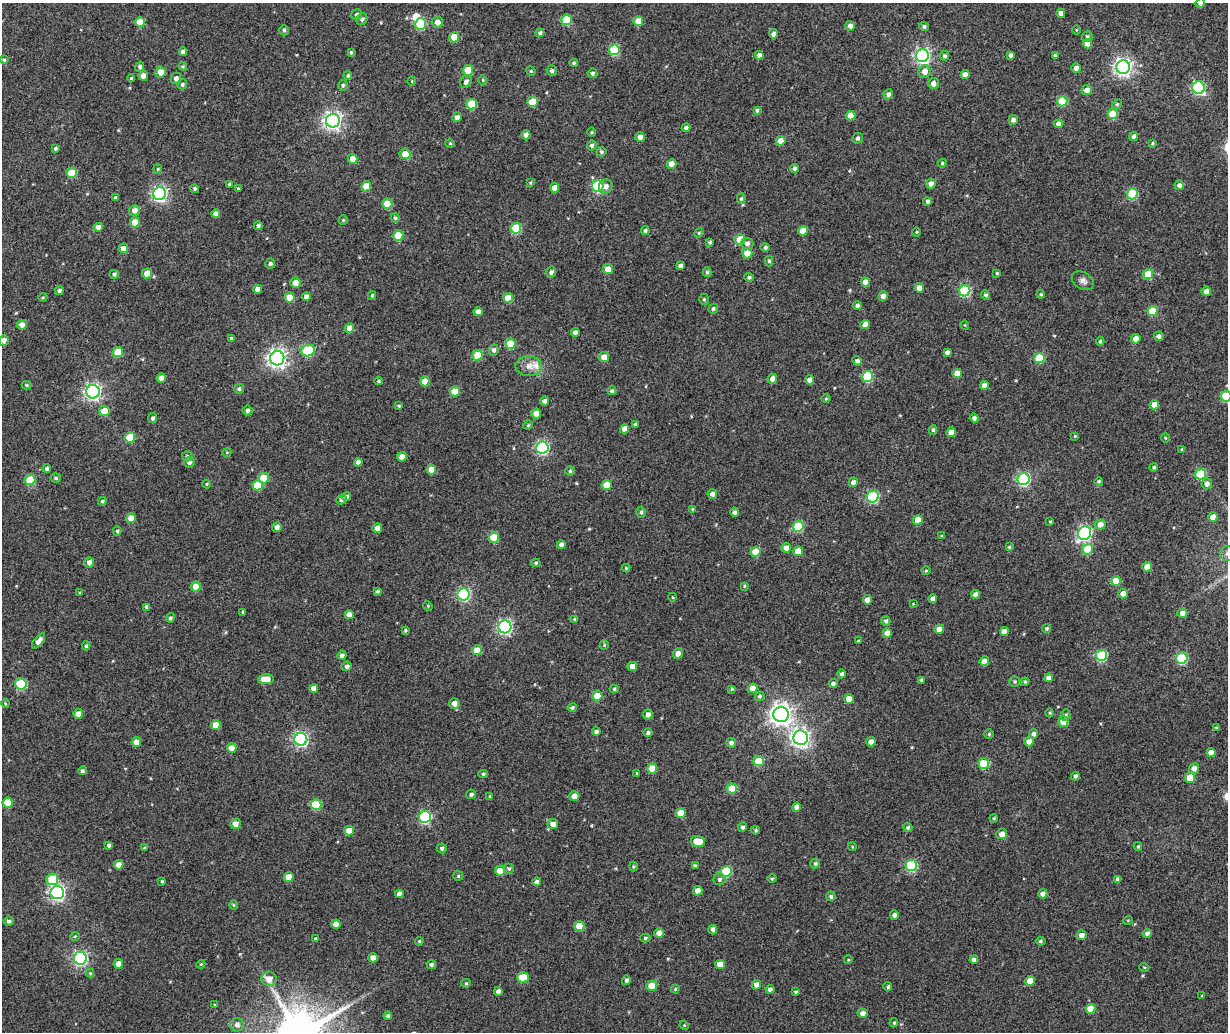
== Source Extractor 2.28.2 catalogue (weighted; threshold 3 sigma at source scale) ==
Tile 6 of 4 x 3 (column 2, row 2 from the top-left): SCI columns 1348-2573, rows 1425-2454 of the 5147 x 3851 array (HDU 1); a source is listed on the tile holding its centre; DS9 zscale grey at full resolution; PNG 1230 x 1034 px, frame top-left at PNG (2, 3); each listed source drawn as its Kron ellipse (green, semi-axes under 4 px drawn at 4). Nothing masked; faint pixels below the display range render black.
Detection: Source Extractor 2.28.2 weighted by HDU 2 'WHT'; one run over the whole footprint, this tile lists its part. Background 0.0816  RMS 0.044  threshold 0.198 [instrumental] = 3 sigma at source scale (4.5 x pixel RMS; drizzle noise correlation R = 1.50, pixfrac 1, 0.0396/0.0396 arcsec/px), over >= 5 px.
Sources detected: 431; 1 inside a brighter object's white glare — neither listed nor drawn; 1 inside a brighter listed object's ellipse — not listed separately; the other 429 listed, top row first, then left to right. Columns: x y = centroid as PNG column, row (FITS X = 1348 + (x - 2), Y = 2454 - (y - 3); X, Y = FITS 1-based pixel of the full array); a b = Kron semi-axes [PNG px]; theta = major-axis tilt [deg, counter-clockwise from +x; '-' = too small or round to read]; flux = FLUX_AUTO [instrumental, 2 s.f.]
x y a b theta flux
1200 3 5 4 - 9.6
1061 13 4 4 - 17
357 15 6 5 - 8.1
362 19 6 5 - 8.6
567 20 5 5 - 140
638 21 5 5 - 41
140 22 5 5 - 64
437 22 6 5 - 20
421 24 6 5 - 200
850 26 5 5 - 13
924 27 5 4 - 7.2
284 30 5 4 - 5.4
1076 30 4 3 - 2.8
540 33 4 4 - 7.6
773 34 5 4 - 13
454 37 5 5 - 58
1087 37 5 5 - 7.1
1087 44 5 4 - 30
614 50 5 5 - 170
183 52 4 4 - 14
351 52 4 3 - 4.5
759 55 4 4 - 13
1011 55 4 4 - 11
1055 55 4 4 - 5.8
922 56 6 6 - 750
945 56 5 4 - 7.2
4 60 4 3 - 4.3
574 63 4 4 - 5.4
183 66 4 4 - 3.7
140 67 5 4 - 8.7
1123 67 7 7 - 1200
1076 68 4 4 - 15
468 70 5 5 - 90
531 71 5 4 - 3.5
552 71 5 5 - 8.2
925 71 6 6 - 26
160 72 5 5 - 27
593 73 5 4 - 6.1
965 75 4 4 - 22
143 76 5 4 - 21
348 76 4 3 - 3.9
131 78 4 4 - 3.6
176 78 5 5 - 12
483 80 4 3 - 3.1
412 81 4 3 - 2.5
466 81 7 5 59 11
933 83 5 5 - 17
182 84 5 4 - 6.4
343 85 5 4 - 5.1
1199 88 6 6 - 420
1087 90 5 5 - 18
888 94 5 4 - 9.3
1062 101 5 5 - 100
533 102 5 5 - 68
472 104 5 5 - 120
1117 104 5 4 - 3.9
757 110 4 3 - 6.6
1113 114 5 5 - 93
851 116 4 4 - 33
457 117 5 4 - 12
1013 120 5 4 - 11
333 121 7 7 - 1300
1059 124 4 4 - 19
686 128 4 4 - 10
592 132 4 3 - 3.1
526 135 4 4 - 15
1134 136 4 4 - 8.4
640 137 5 4 - 19
857 138 5 5 - 7.8
781 141 5 4 - 35
450 143 4 4 - 3.4
1152 143 3 2 - 3.5
592 145 5 4 - 7.9
55 148 4 4 - 4.9
601 152 5 4 - 5.7
405 154 5 5 - 42
353 159 5 5 - 26
942 163 4 4 - 3.2
672 164 5 4 - 42
795 168 4 4 - 9
158 169 4 4 - 3.9
72 173 5 5 - 90
530 183 4 4 - 3.4
229 184 3 3 - 3.6
931 184 5 5 - 20
1179 185 5 5 - 11
366 186 5 5 - 53
598 186 6 6 - 290
606 186 7 6 - 14
238 188 4 3 - 3.1
554 188 5 4 - 29
195 189 4 4 - 5.6
160 194 6 6 - 720
1132 194 5 5 - 180
116 198 4 4 - 5.9
741 199 5 4 - 4.4
927 201 4 4 - 7.9
387 204 5 5 - 68
134 210 5 5 - 17
216 213 5 4 - 14
395 218 4 4 - 4.9
343 220 4 4 - 3.2
135 222 5 5 - 42
258 226 4 4 - 6.5
98 227 5 4 - 17
516 228 5 5 - 150
645 231 4 4 - 6.9
803 231 5 4 - 46
916 232 5 3 - 3.3
699 233 5 4 - 3.5
398 235 5 5 - 90
740 239 5 5 - 64
710 242 4 3 - 5.6
747 243 6 5 - 12
765 247 4 4 - 7
123 248 5 4 - 19
747 253 5 5 - 31
769 261 5 4 - 5.8
270 264 5 5 - 5.9
680 266 4 4 - 11
608 269 5 5 - 33
551 272 5 5 - 8.9
707 272 5 4 - 5.3
997 273 3 3 - 3.6
114 274 5 4 - 6.4
147 274 5 5 - 28
1148 274 5 5 - 99
749 277 5 4 - 5.6
1083 281 12 8 -30 14
865 282 4 4 - 18
295 283 5 5 - 22
919 288 4 4 - 20
258 289 4 4 - 19
59 291 4 4 - 8.9
965 291 5 5 - 270
1206 291 5 4 - 20
1041 294 4 3 - 3.9
372 295 4 3 - 5.1
986 295 5 4 - 6.8
883 296 5 4 - 18
43 297 4 3 - 3.2
290 297 5 5 - 43
306 297 4 4 - 12
508 298 5 5 - 48
704 299 5 4 - 4.8
857 305 4 4 - 8.8
713 309 5 4 - 6
1152 311 5 5 - 89
478 312 4 4 - 15
865 324 5 4 - 26
22 325 5 5 - 17
965 325 5 3 - 2.6
350 328 5 4 - 32
575 333 4 4 - 15
1159 336 5 4 - 10
231 338 4 3 - 4.4
1136 339 4 4 - 30
4 340 5 5 - 15
1100 341 4 4 - 4.8
511 344 5 5 - 93
494 350 5 5 - 9.3
308 351 7 5 24 190
118 352 5 5 - 82
947 352 4 4 - 10
478 355 5 5 - 85
604 357 5 4 - 38
277 358 7 7 - 1500
1039 358 5 5 - 140
857 361 5 4 - 8.8
529 366 13 10 -1 28
957 373 4 4 - 32
868 377 5 5 - 190
161 378 5 4 - 23
772 379 5 4 - 16
809 380 5 4 - 17
379 381 4 3 - 4.3
425 381 5 4 - 38
26 385 5 4 - 4.3
984 385 4 4 - 23
239 389 5 4 - 5.9
612 391 4 4 - 6.7
93 392 6 6 - 960
455 392 5 5 - 57
1226 396 5 5 - 140
826 399 5 3 - 2.9
545 401 4 4 - 9.6
1154 405 5 4 - 38
399 406 4 4 - 3.9
248 410 5 5 - 8.6
105 411 5 5 - 51
536 414 5 4 - 30
153 418 5 4 - 7.6
974 418 4 4 - 9
635 424 3 3 - 4.6
528 425 5 4 - 3.9
624 429 4 4 - 24
933 430 4 4 - 4.9
951 432 5 4 - 31
1075 436 4 3 - 3.2
130 437 5 5 - 95
1165 438 5 3 - 2.7
542 448 6 6 - 510
1182 449 4 3 - 2.6
227 452 4 3 - 2.5
187 456 5 5 - 5.3
402 457 5 4 - 21
189 462 5 5 - 10
358 462 4 4 - 14
1154 467 4 4 - 4.3
47 469 4 4 - 7.9
431 470 5 4 - 44
570 471 4 4 - 5.6
1201 474 5 5 - 170
56 478 5 4 - 4.8
263 478 5 5 - 76
1024 479 6 6 - 460
30 480 5 5 - 110
1099 481 4 4 - 5
853 482 5 4 - 17
207 484 4 4 - 3
1207 484 5 5 - 11
257 485 5 5 - 65
607 485 5 5 - 60
712 494 5 4 - 12
346 497 4 4 - 7.9
873 497 6 5 - 300
342 500 5 4 - 8.8
102 501 4 4 - 5.7
693 509 4 4 - 3.7
641 512 5 4 - 6.5
735 512 5 4 - 8.3
1213 517 5 4 - 23
131 518 5 5 - 41
918 520 5 4 - 43
1050 521 4 3 - 3
1100 525 5 5 - 25
798 526 5 5 - 160
277 527 5 4 - 14
377 528 5 5 - 18
117 531 4 4 - 4.6
1085 533 7 6 - 610
942 536 3 3 - 3.5
494 537 5 5 - 91
561 544 4 4 - 13
1009 547 4 3 - 4.2
786 548 5 4 - 24
1088 549 5 5 - 94
798 551 5 4 - 44
755 552 5 5 - 67
1227 553 7 7 - 11
89 562 5 5 - 15
536 563 4 4 - 4.2
1147 567 5 4 - 48
626 568 4 4 - 3.8
926 571 5 3 - 2.8
1116 581 5 5 - 82
744 586 3 3 - 3.3
196 587 5 5 - 49
377 591 4 4 - 4.7
80 593 4 3 - 2.5
464 594 6 6 - 440
976 594 4 4 - 16
1123 594 5 4 - 20
672 597 4 3 - 2.6
933 599 4 4 - 17
867 600 4 4 - 22
913 604 3 2 - 2
428 606 5 4 - 3.5
147 607 4 4 - 11
243 612 3 3 - 3.8
1182 613 5 4 - 16
349 615 4 4 - 22
170 618 4 4 - 7
575 619 4 3 - 4.3
886 621 5 4 - 7.7
505 627 6 6 - 670
1047 628 5 4 - 4.6
939 629 5 4 - 31
405 630 4 4 - 4.7
1004 631 4 4 - 24
887 633 5 4 - 29
39 641 9 4 52 17
859 641 4 3 - 3.3
604 645 5 4 - 3.7
86 646 4 3 - 4.7
477 650 5 5 - 48
678 653 5 4 - 18
342 655 4 4 - 11
1101 655 6 5 - 230
1182 658 6 5 - 240
984 661 5 4 - 23
347 666 5 5 - 11
632 666 5 4 - 20
842 674 4 4 - 8.2
1049 678 4 4 - 18
266 679 8 5 3 44
922 680 4 3 - 6.2
1015 682 5 5 - 5.3
1025 682 4 4 - 4.1
21 684 5 5 - 200
833 684 4 4 - 10
314 688 4 4 - 21
753 688 5 4 - 36
614 689 4 4 - 4.6
732 689 4 4 - 3.8
597 696 5 5 - 64
760 696 5 4 - 5.7
849 699 5 4 - 37
5 703 4 3 - 3
454 703 5 5 - 18
572 708 4 4 - 5.6
1050 713 4 3 - 3
78 714 5 4 - 26
648 714 5 4 - 13
781 714 7 7 - 2000
1065 715 6 4 71 7.9
1063 721 5 5 - 38
216 725 5 5 - 41
1216 728 4 4 - 4.1
596 732 4 4 - 8.5
648 733 4 4 - 7.7
989 734 4 4 - 3.8
1033 734 4 4 - 9.1
801 738 7 7 - 1300
301 739 6 6 - 670
1029 741 5 4 - 18
136 742 5 4 - 27
871 742 5 4 - 17
731 743 5 4 - 12
232 748 5 4 - 30
1211 752 4 4 - 25
759 761 5 5 - 84
983 763 5 5 - 92
1194 768 5 5 - 16
652 769 5 5 - 61
82 771 4 4 - 6.1
483 774 5 4 - 5.1
637 774 3 3 - 3.2
1075 776 4 3 - 6.9
1190 778 5 5 - 61
732 789 5 5 - 86
471 794 5 5 - 6.2
490 796 4 3 - 3.1
574 796 5 5 - 23
8 802 5 5 - 68
316 805 5 5 - 130
796 807 4 4 - 15
681 813 5 5 - 49
425 817 6 6 - 370
994 818 4 3 - 2.9
235 824 5 5 - 21
553 824 5 5 - 21
743 827 4 4 - 7.4
908 828 4 4 - 5.9
756 830 4 4 - 4.1
349 831 5 4 - 41
1002 834 5 5 - 20
698 841 7 5 -13 56
109 845 4 4 - 6
852 846 4 3 - 2.7
1138 846 4 4 - 3.9
144 848 4 3 - 2.9
442 848 5 4 - 7.1
815 863 5 5 - 6.2
119 865 5 4 - 18
695 866 4 4 - 7.1
911 866 6 5 - 250
633 867 5 4 - 3.7
509 868 5 5 - 6.4
500 871 5 5 - 45
726 871 5 5 - 160
458 876 5 5 - 4.6
289 877 5 5 - 40
52 879 6 5 - 100
719 879 6 6 - 7.7
772 879 4 4 - 3.7
1118 879 4 4 - 10
162 881 4 4 - 3.7
537 882 4 4 - 14
698 891 5 4 - 27
57 893 7 6 - 850
399 894 4 4 - 16
1043 894 5 4 - 18
831 896 5 4 - 5.5
233 905 5 3 - 3
894 915 4 4 - 13
1128 920 5 3 - 2.7
9 921 5 4 - 7.2
336 924 4 4 - 19
579 926 5 5 - 65
713 930 5 4 - 12
659 933 5 4 - 25
1147 933 4 4 - 8.6
1081 935 5 5 - 17
75 936 5 3 - 3.2
645 938 5 4 - 5
316 939 4 4 - 7.2
419 941 4 3 - 3.7
1040 941 5 4 - 5.4
80 958 6 6 - 630
373 958 4 4 - 26
848 960 4 3 - 2.4
974 960 4 4 - 10
118 964 5 5 - 24
201 964 4 3 - 2.9
720 964 5 4 - 29
431 965 4 4 - 6.7
1144 967 5 3 - 3
90 973 4 4 - 3.1
523 977 6 5 - 74
269 979 8 7 - 25
626 980 5 4 - 6.9
1030 981 5 4 - 34
466 983 5 4 - 4.2
756 985 5 4 - 15
652 986 5 5 - 56
888 987 4 4 - 5.7
675 989 4 4 - 3
770 989 4 4 - 9.1
498 991 4 4 - 12
796 992 4 3 - 4.2
1202 996 4 3 - 2.8
215 1005 3 3 - 3.3
1091 1009 5 4 - 41
863 1013 5 4 - 15
388 1016 4 4 - 7.7
894 1023 4 4 - 3.7
237 1025 6 6 - 13
684 1025 5 4 - 3
Isophote crosses this tile's border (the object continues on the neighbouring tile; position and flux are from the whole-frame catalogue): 4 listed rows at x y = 1200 3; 4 340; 1226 396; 1227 553